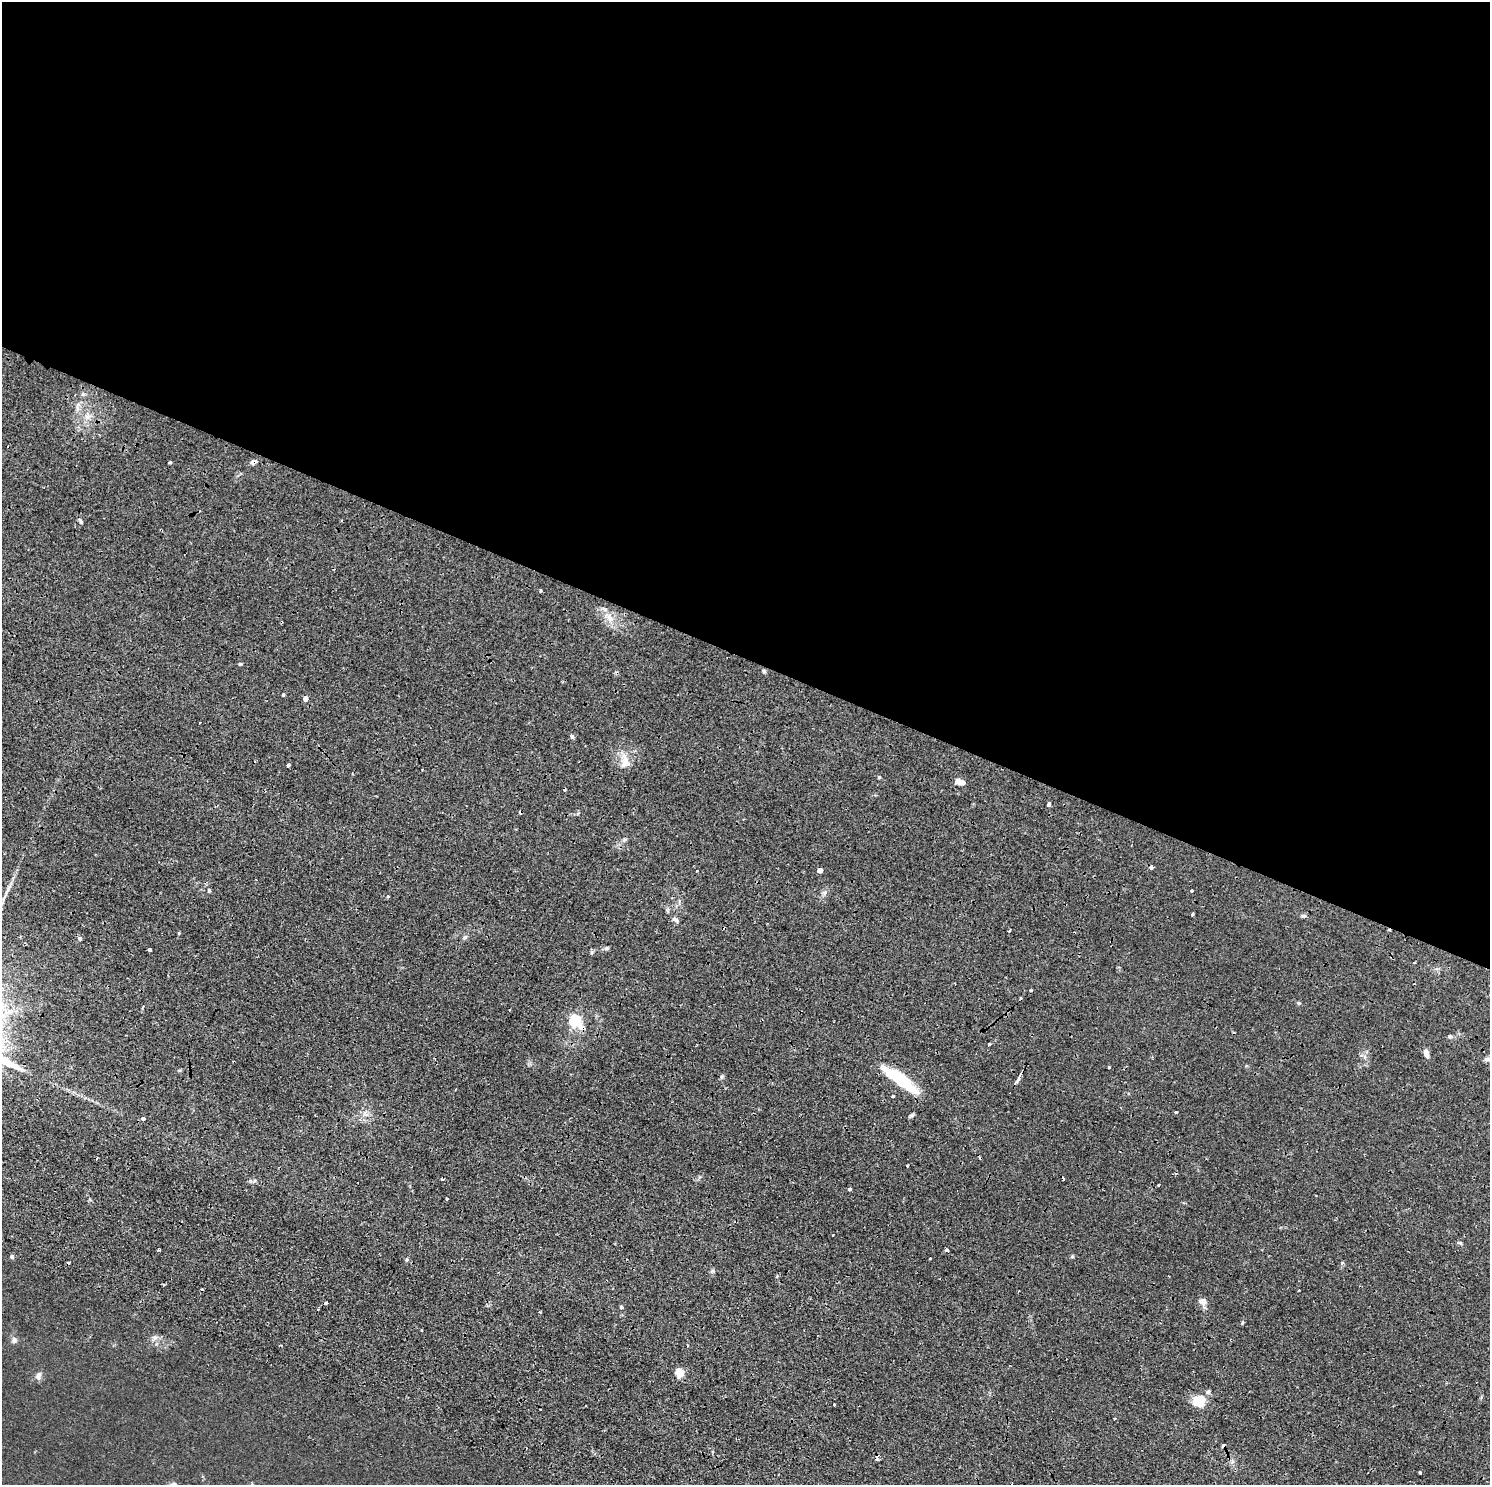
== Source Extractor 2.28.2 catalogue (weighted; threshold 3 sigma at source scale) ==
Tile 3 of 4 x 4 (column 3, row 1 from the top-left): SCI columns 3003-4490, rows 4793-6275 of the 6005 x 6486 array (HDU 1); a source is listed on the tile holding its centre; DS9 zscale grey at full resolution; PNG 1492 x 1487 px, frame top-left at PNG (2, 2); no overlay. Shown black and unused: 44% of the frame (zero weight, under 2 of 4 exposures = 3% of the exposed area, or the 3 px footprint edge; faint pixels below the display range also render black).
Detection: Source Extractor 2.28.2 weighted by HDU 2 'WHT'; one run over the whole footprint, this tile lists its part. Background 0.0343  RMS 0.0054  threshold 0.0242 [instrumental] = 3 sigma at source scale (4.5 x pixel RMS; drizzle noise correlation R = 1.50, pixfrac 1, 0.05/0.05 arcsec/px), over >= 5 px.
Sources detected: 82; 14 cosmic-ray / hot-pixel residue — not listed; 2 inside a brighter listed object's ellipse — not listed separately; the other 66 listed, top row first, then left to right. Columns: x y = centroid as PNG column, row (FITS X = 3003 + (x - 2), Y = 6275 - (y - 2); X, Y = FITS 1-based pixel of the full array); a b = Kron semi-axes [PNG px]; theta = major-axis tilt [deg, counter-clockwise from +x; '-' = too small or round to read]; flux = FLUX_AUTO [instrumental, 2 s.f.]
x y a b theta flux
170 462 3 3 - 1.6
253 462 7 5 19 2.2
80 521 10 3 -65 1
541 590 3 3 - 1.1
609 618 12 7 -62 4.2
240 664 4 4 - 0.72
764 671 5 4 - 0.91
283 695 3 3 - 1.3
305 698 4 4 - 3.2
572 736 6 4 -63 1
625 763 20 11 76 6.6
288 765 3 3 - 7.7
879 777 4 4 - 0.78
959 782 9 7 -39 3.2
1048 804 4 3 - 3.7
624 840 6 4 46 1
1151 867 3 3 - 3.3
820 870 4 4 - 14
697 871 3 2 - 0.7
209 890 3 3 - 1.8
1191 891 3 2 - 0.56
387 896 4 3 - 0.85
1192 914 3 3 - 1.1
1303 916 7 4 8 1.1
676 920 7 5 -46 1.3
1009 930 3 3 - 1.5
179 933 3 2 - 0.83
465 937 6 4 20 0.92
80 938 5 4 - 1.6
150 949 3 3 - 2.8
1031 991 3 3 - 1.5
575 1020 6 5 - 39
1450 1036 5 4 - 0.92
989 1044 3 3 - 1.5
1426 1053 8 5 -78 3.2
1488 1059 10 5 27 2
1109 1067 3 3 - 0.9
900 1079 46 10 -37 28
1018 1079 8 3 62 10
893 1096 3 3 - 1.1
1176 1112 3 3 - 1.2
143 1119 4 3 - 3.9
1159 1185 3 3 - 2
849 1189 3 3 - 1.7
447 1199 3 3 - 0.97
833 1235 2 2 - 0.52
158 1249 4 3 - 0.6
947 1250 4 3 - 2.1
12 1257 6 4 -48 0.8
1072 1257 5 3 - 0.77
1299 1290 3 3 - 1.5
1202 1302 10 8 -42 2.7
326 1303 3 3 - 2.6
621 1307 4 3 - 1.4
421 1330 3 2 - 0.72
155 1338 10 7 16 2.2
14 1340 8 8 - 1.8
280 1345 4 2 - 0.5
680 1373 5 5 - 22
38 1376 11 7 77 2.3
1208 1391 6 5 - 1.1
1198 1401 12 10 -20 15
834 1404 3 3 - 1.2
1114 1419 3 3 - 0.78
877 1458 5 3 - 2.9
1420 1472 3 3 - 1.2
Overlapping masked pixels (flux is a lower limit): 3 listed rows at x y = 253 462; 1151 867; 877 1458
Unlisted compact peaks at least as high as the median listed source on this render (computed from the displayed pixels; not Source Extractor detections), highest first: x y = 1299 1003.